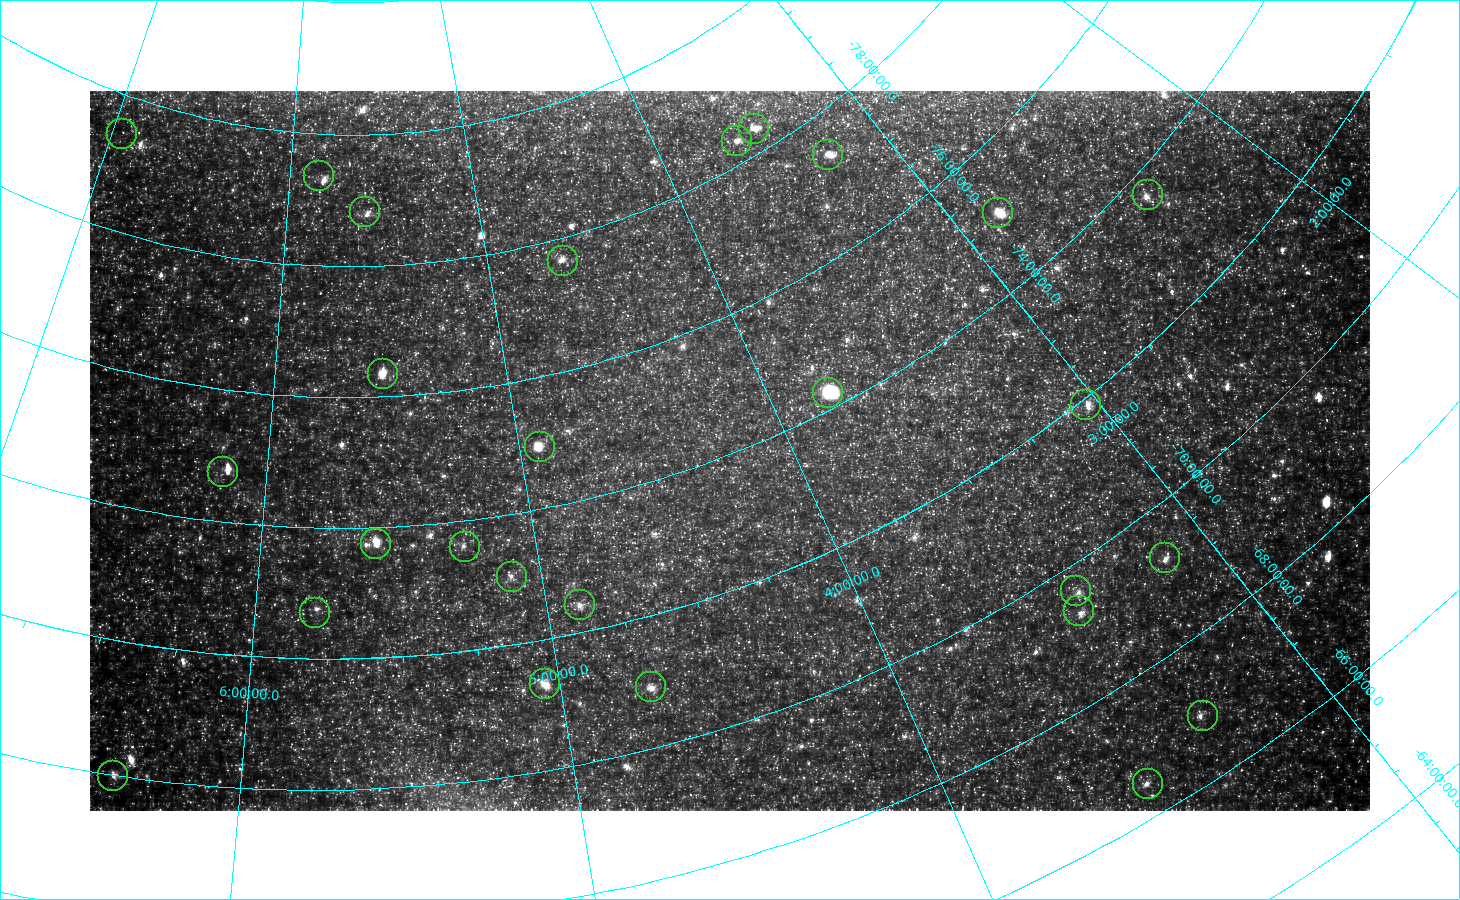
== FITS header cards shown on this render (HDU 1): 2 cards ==
NAXIS1  =                 1280
NAXIS2  =                  720

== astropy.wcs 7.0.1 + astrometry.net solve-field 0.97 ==
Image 1280 x 720 px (HDU 1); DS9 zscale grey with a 90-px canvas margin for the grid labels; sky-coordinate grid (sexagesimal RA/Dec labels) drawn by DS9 from the SOLVED WCS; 27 Tycho-2 reference stars matched to detected sources circled (green)
Header WCS: none
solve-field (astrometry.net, Tycho-2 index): SOLVED blind (the file carries no WCS)
Solved WCS: RA---TAN-SIP/DEC--TAN-SIP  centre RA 04:13:01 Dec -74:03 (63.25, -74.05 deg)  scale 56 arcsec/px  FOV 1195.2' x 670.4'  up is -159 deg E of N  parity flipped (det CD > 0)
(file carries no celestial WCS; the grid is the blind solution)
Tycho-2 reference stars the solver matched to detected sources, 27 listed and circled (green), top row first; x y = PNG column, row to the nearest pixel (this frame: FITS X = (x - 90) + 1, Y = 720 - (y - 91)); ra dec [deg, ICRS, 3 dp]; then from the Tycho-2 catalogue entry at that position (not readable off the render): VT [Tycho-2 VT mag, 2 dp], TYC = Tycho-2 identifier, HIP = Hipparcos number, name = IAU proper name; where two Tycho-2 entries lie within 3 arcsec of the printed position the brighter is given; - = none
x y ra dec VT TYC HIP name
754 129 52.495 -78.352 5.77 9367-1014-1 16290 -
122 134 104.144 -79.420 5.45 9388-1630-1 33384 -
737 141 54.126 -78.323 6.43 9367-549-1 16827 -
828 155 48.990 -77.388 5.56 9366-741-1 15201 -
319 176 87.570 -79.361 5.44 9386-2611-1 27566 -
1148 195 35.718 -73.646 6.11 9150-88-1 11095 -
365 212 83.901 -78.821 6.03 9386-2610-1 26264 -
998 213 42.619 -75.067 4.89 9362-1344-1 13244 -
563 261 69.591 -77.656 6.16 9368-84-1 21611 -
383 374 82.971 -76.341 5.31 9378-1692-1 25918 -
828 393 56.810 -74.239 3.44 9159-1634-1 17678 -
1086 405 45.564 -71.902 5.48 9148-1834-1 14131 -
540 447 73.797 -74.937 5.63 9173-1001-1 22871 -
223 472 92.560 -74.753 5.15 9176-987-1 29271 -
376 544 83.687 -73.741 6.02 9174-64-1 26169 -
465 547 78.853 -73.588 6.52 9174-651-1 24507 -
1165 558 46.954 -69.265 6.24 9145-2008-1 14547 -
512 577 76.539 -73.038 6.26 9169-1519-1 23737 -
1076 591 51.010 -69.625 6.19 9152-627-1 15840 -
580 605 73.274 -72.408 6.34 9169-1385-1 22717 -
1079 611 51.401 -69.336 5.99 9152-2134-1 15968 -
315 613 86.951 -72.702 6.65 9171-1180-1 27369 -
545 684 75.679 -71.314 5.41 9169-1591-1 23467 -
651 687 70.767 -70.931 5.49 9157-1971-1 21949 -
1203 716 49.496 -66.927 6.04 8866-1472-1 15353 -
113 776 95.659 -69.984 5.72 9168-305-1 30321 -
1148 784 52.715 -66.490 5.79 8873-1468-1 16368 -